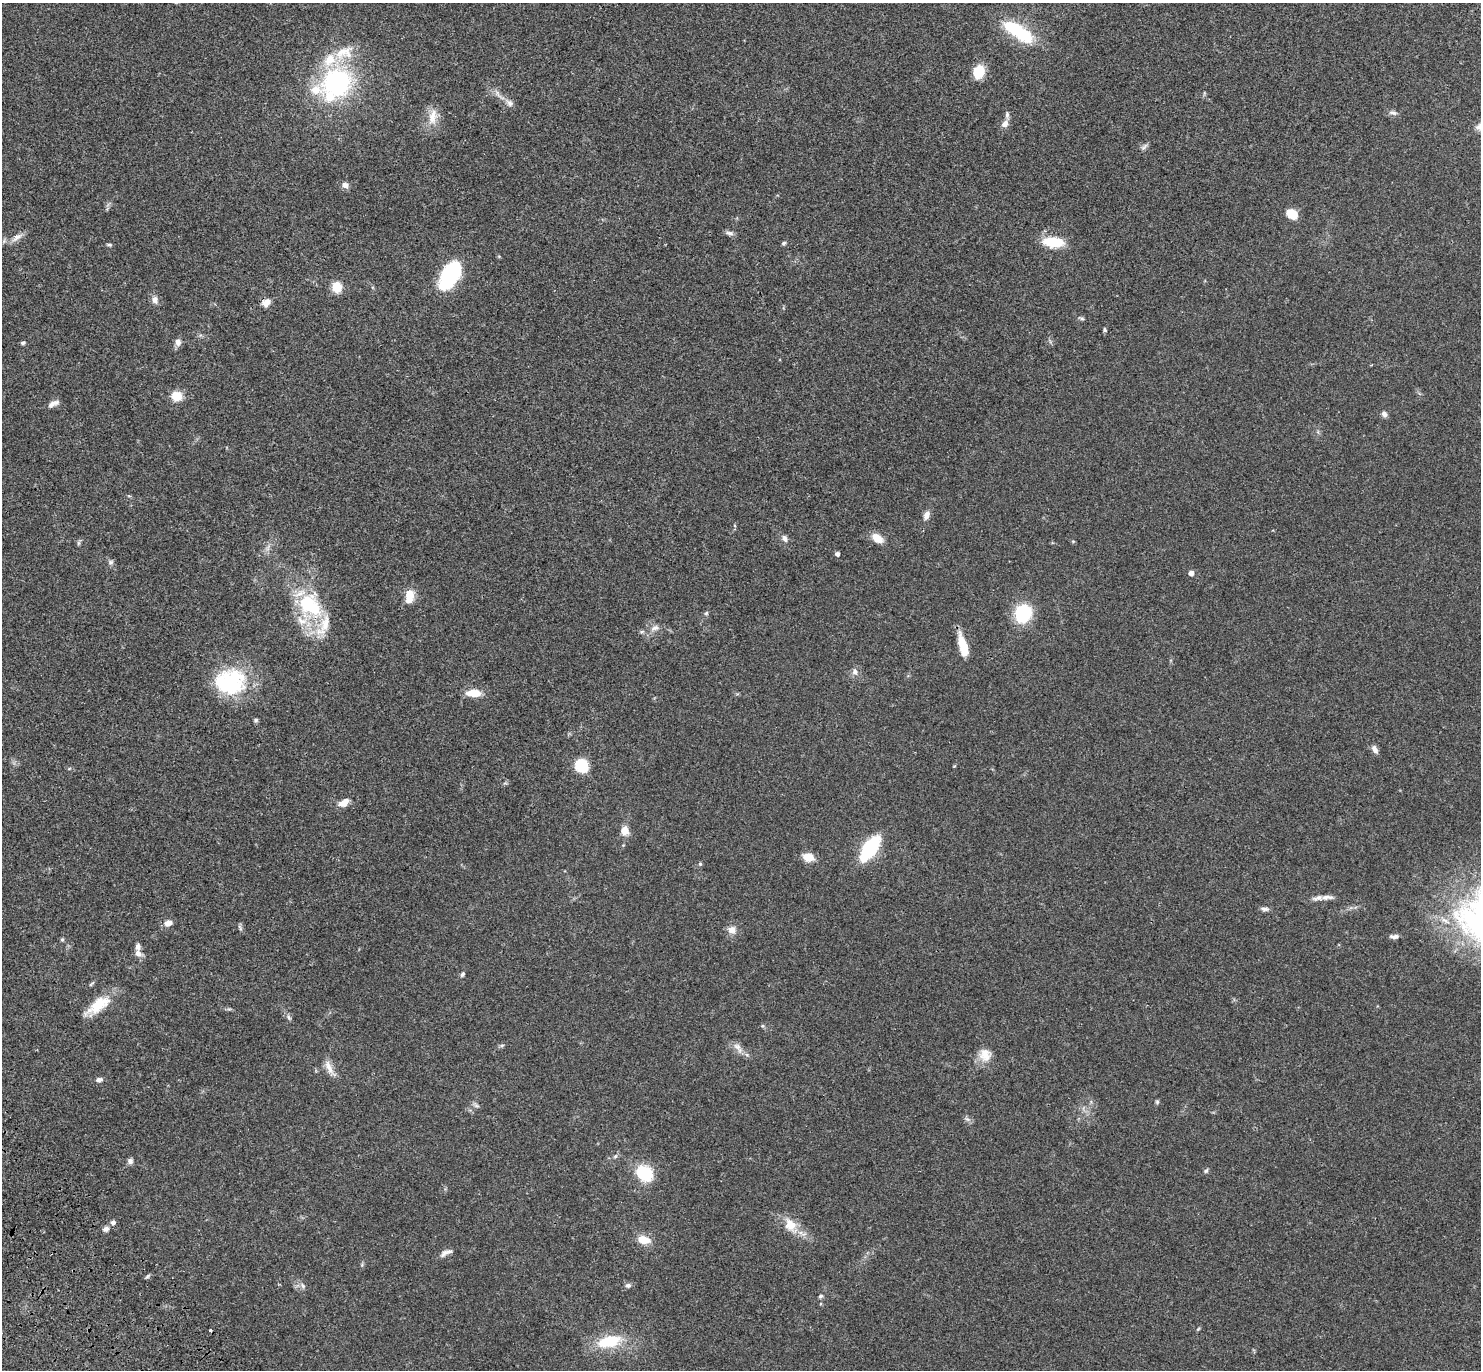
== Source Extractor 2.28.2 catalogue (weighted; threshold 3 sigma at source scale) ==
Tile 7 of 4 x 4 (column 3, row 2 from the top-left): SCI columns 3057-4535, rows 2982-4349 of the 6115 x 6104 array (HDU 1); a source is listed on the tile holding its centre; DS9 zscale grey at full resolution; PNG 1483 x 1372 px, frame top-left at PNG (2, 3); no overlay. Shown black and unused: <1% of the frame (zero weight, under 3 of 4 exposures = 6% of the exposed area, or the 3 px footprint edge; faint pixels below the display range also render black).
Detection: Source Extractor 2.28.2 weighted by HDU 2 'WHT'; one run over the whole footprint, this tile lists its part. Background 0.0501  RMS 0.0055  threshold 0.0245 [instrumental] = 3 sigma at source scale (4.5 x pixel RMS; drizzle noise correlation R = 1.50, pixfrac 1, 0.05/0.05 arcsec/px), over >= 5 px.
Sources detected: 105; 2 inside a brighter object's white glare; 1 cosmic-ray / hot-pixel residue — not listed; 11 inside a brighter listed object's ellipse — not listed separately; the other 91 listed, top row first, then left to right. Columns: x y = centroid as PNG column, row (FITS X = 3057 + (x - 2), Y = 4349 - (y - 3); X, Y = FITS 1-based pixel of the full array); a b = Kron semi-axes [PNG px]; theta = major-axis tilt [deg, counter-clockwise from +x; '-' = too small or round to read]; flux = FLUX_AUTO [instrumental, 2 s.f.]
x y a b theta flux
1011 27 24 13 -22 20
344 53 30 18 18 15
978 72 14 10 62 13
337 83 27 26 - 79
509 103 13 8 -42 2.8
1393 113 13 6 -11 1.8
433 116 25 12 79 7.5
1005 124 10 7 57 3.2
1144 147 12 5 44 1.5
345 185 8 7 - 2.6
1292 214 9 7 -34 14
729 233 13 5 -6 1.7
17 237 17 7 37 3.6
1053 242 13 7 -6 29
784 243 6 4 18 0.91
109 245 7 4 -5 0.83
450 275 26 14 61 52
337 287 9 8 - 10
155 300 10 8 -73 2.7
266 302 10 8 40 3.9
1081 318 7 4 -4 0.97
1105 330 5 4 - 0.78
178 342 9 7 -83 2.4
23 343 5 4 - 1.2
177 396 10 9 - 8.9
53 403 15 6 24 2.5
1384 414 8 7 - 1.8
129 496 6 3 -18 0.57
926 515 10 7 66 3
785 538 9 7 -68 1.9
877 538 15 9 -32 6.2
1073 541 5 3 - 0.51
78 543 7 4 90 0.85
268 547 11 3 61 1.6
837 554 4 4 - 1.9
111 562 7 6 - 1.2
1191 573 4 4 - 3
409 597 17 10 83 7.2
310 605 39 31 -56 42
706 613 6 4 47 0.78
1023 613 15 13 75 36
655 628 13 8 17 3.2
642 632 7 4 19 0.88
964 647 25 9 -77 11
855 672 10 7 -80 2.3
228 684 40 29 -5 42
473 693 13 7 -1 10
256 720 6 5 - 0.91
1375 749 11 6 -60 2.4
582 766 14 12 -50 16
954 766 5 3 - 0.48
69 769 6 3 20 0.56
344 802 14 8 29 4.8
625 831 10 8 -87 5.3
870 848 19 9 55 54
808 857 12 9 -14 6.6
700 864 5 5 - 0.72
1327 897 18 6 3 2.9
1264 909 12 5 -5 1.7
168 923 8 6 17 3.9
240 928 10 4 -64 1
732 930 13 11 -26 3.6
1394 936 12 5 -3 2
62 939 5 5 - 0.71
138 953 11 7 -24 2.5
462 974 6 5 - 1
91 984 9 4 35 0.85
98 1005 35 13 36 14
289 1017 9 5 -55 1.4
763 1026 5 5 - 0.72
502 1045 6 4 19 0.82
737 1047 14 8 -32 3.5
985 1055 18 16 -76 7.1
329 1068 26 7 -63 4.8
99 1080 8 6 8 1.8
1157 1102 6 5 - 0.82
476 1106 9 4 -9 1.2
967 1119 8 5 -44 1.3
130 1161 7 7 - 1.5
1206 1171 6 5 - 1
644 1173 21 17 -42 19
113 1222 5 5 - 1.9
790 1225 19 15 -59 9.1
106 1229 7 6 - 2
644 1240 13 9 -12 7.8
445 1253 16 7 39 2.7
628 1285 8 6 -12 1.4
303 1286 8 6 -48 1.7
821 1296 6 4 32 0.96
1198 1329 5 4 - 0.57
609 1341 26 12 13 22